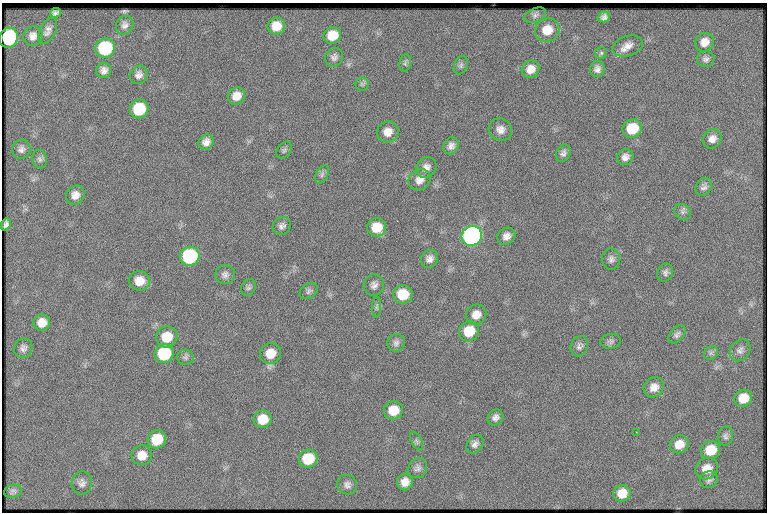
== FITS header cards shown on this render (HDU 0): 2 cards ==
NAXIS1  =                  765
NAXIS2  =                  510

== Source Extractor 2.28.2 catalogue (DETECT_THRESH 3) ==
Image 765 x 510 px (HDU 0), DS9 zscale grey, 1 PNG px = 1 image px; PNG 769 x 514 px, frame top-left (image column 1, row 510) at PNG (2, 3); each listed source drawn as its Kron ellipse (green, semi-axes under 4 px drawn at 4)
Background 125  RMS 6.6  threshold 19.7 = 3 sigma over >= 5 px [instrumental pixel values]
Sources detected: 94; all 94 listed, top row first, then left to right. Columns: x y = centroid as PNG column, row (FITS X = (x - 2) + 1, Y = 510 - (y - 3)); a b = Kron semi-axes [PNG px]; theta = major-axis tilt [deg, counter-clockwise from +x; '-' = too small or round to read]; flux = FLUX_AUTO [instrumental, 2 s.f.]
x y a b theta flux
55 13 5 4 - 1100
535 15 11 7 26 1200
604 17 6 5 - 1500
125 25 9 8 - 2000
276 26 9 8 - 6600
547 30 12 11 - 7800
48 31 14 8 63 2300
332 35 9 8 - 8100
33 36 10 9 - 2900
9 38 10 9 - 53000
704 42 10 9 - 3700
628 46 15 10 17 4000
105 48 10 9 - 40000
601 53 6 6 - 860
334 57 10 8 54 1800
706 59 9 8 - 1500
405 63 9 5 82 1000
461 65 9 6 71 1300
531 69 9 8 - 4300
597 69 8 7 - 2000
104 70 8 7 - 2200
139 75 9 8 - 2300
362 84 6 6 - 940
236 96 9 8 - 4500
139 109 9 9 - 21000
500 129 12 11 - 3200
632 129 10 9 - 13000
388 132 11 10 - 4300
712 139 10 9 - 3000
206 142 8 7 - 2600
451 146 9 7 63 2300
21 149 10 9 - 2000
284 150 9 6 53 1000
563 153 9 6 65 1700
625 157 8 7 - 2300
40 159 9 7 -78 1400
426 168 11 9 49 2900
322 175 10 6 63 1300
419 180 11 10 - 3500
704 187 9 7 57 1600
75 195 10 9 - 3300
683 212 9 7 -37 1400
6 224 6 4 68 1500
282 226 9 8 - 1900
377 227 9 9 - 9200
472 236 10 9 - 180000
506 236 9 8 - 2700
190 256 10 9 - 54000
429 259 9 8 - 2300
611 259 10 9 - 2000
665 272 9 7 68 1500
225 275 10 9 - 2000
139 281 10 10 - 6200
374 285 11 10 - 2300
248 288 9 7 63 1200
309 291 10 7 34 1300
403 294 10 9 - 11000
377 307 10 4 89 940
476 315 10 9 - 4000
42 323 8 8 - 4300
469 331 10 9 - 11000
677 334 10 6 47 1500
167 337 11 10 - 8600
611 341 10 7 9 1300
396 343 9 9 - 1700
579 346 10 8 64 1700
23 348 10 9 - 1900
740 350 12 9 54 2200
711 353 8 6 45 1200
164 354 10 9 - 26000
270 354 11 10 - 7100
185 357 8 7 - 1300
654 387 11 9 45 3800
743 398 9 8 - 6900
393 410 10 9 - 7800
495 417 8 7 - 1900
263 419 9 8 - 7900
636 432 2 2 - 270
725 436 9 7 79 1500
157 439 9 9 - 11000
416 441 10 5 -63 1100
475 444 10 7 51 2000
679 444 9 9 - 5400
710 450 10 9 - 9600
142 455 10 10 - 5200
308 459 9 9 - 13000
418 468 11 9 54 1900
707 469 12 10 35 5300
709 480 9 8 - 1500
405 482 8 8 - 3800
82 483 11 10 - 2400
347 485 10 9 - 2100
13 491 9 6 13 1200
622 493 9 8 - 5600
At the frame edge (FLAGS 8, measured only in part): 1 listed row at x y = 9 38